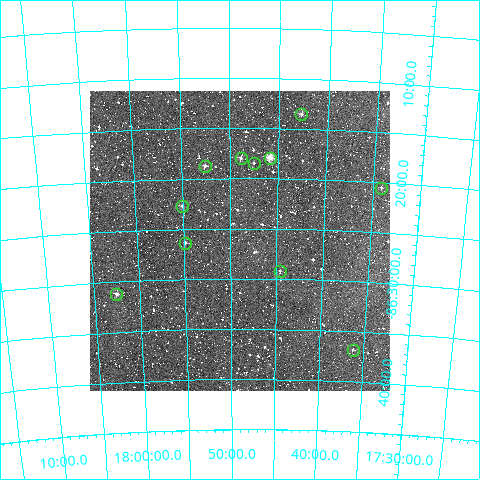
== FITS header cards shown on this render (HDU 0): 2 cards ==
NAXIS1  =                  300
NAXIS2  =                  300

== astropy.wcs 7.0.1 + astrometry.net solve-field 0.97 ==
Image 300 x 300 px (HDU 0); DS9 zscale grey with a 90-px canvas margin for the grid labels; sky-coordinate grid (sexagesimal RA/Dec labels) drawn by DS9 from the SOLVED WCS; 11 Tycho-2 reference stars matched to detected sources circled (green)
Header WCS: RA---TAN/DEC--TAN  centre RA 17:48:57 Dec -86:26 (267.24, -86.44 deg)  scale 6 arcsec/px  FOV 30.0' x 30.0'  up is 0 deg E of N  parity normal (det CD < 0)
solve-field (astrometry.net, Tycho-2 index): VERIFIED the header's WCS against the Tycho-2 star catalogue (verified at 2 index scales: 6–10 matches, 0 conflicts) and refined it, rather than solving blind
Solved WCS: RA---TAN-SIP/DEC--TAN-SIP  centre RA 17:49:00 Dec -86:26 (267.25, -86.44 deg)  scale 6 arcsec/px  FOV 30.0' x 29.9'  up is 0 deg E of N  parity normal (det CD < 0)
The solver's refit moves the header's centre by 2.1 arcsec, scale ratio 1.001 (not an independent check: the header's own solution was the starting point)
Tycho-2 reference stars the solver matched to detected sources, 11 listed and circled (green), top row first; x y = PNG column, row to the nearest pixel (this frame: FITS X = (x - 90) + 1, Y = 300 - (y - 91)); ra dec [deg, ICRS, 3 dp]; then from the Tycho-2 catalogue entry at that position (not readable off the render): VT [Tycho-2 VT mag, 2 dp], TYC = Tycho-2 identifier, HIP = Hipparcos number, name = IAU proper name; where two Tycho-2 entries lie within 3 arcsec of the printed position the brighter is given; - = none
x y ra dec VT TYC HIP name
301 114 265.676 -86.225 11.10 9526-1011-1 - -
241 158 267.214 -86.299 11.20 9530-12-1 - -
270 158 266.467 -86.298 9.74 9530-206-1 86937 -
254 163 266.876 -86.307 11.72 9530-248-1 - -
205 166 268.145 -86.312 10.98 9530-44-1 - -
381 188 263.532 -86.342 11.96 9530-246-1 - -
182 206 268.759 -86.378 10.95 9530-306-1 - -
185 243 268.702 -86.439 11.72 9530-250-1 - -
280 271 266.153 -86.486 11.70 9530-516-1 86836 -
116 294 270.630 -86.520 10.94 9531-42-1 - -
353 350 264.048 -86.614 11.89 9530-607-1 - -